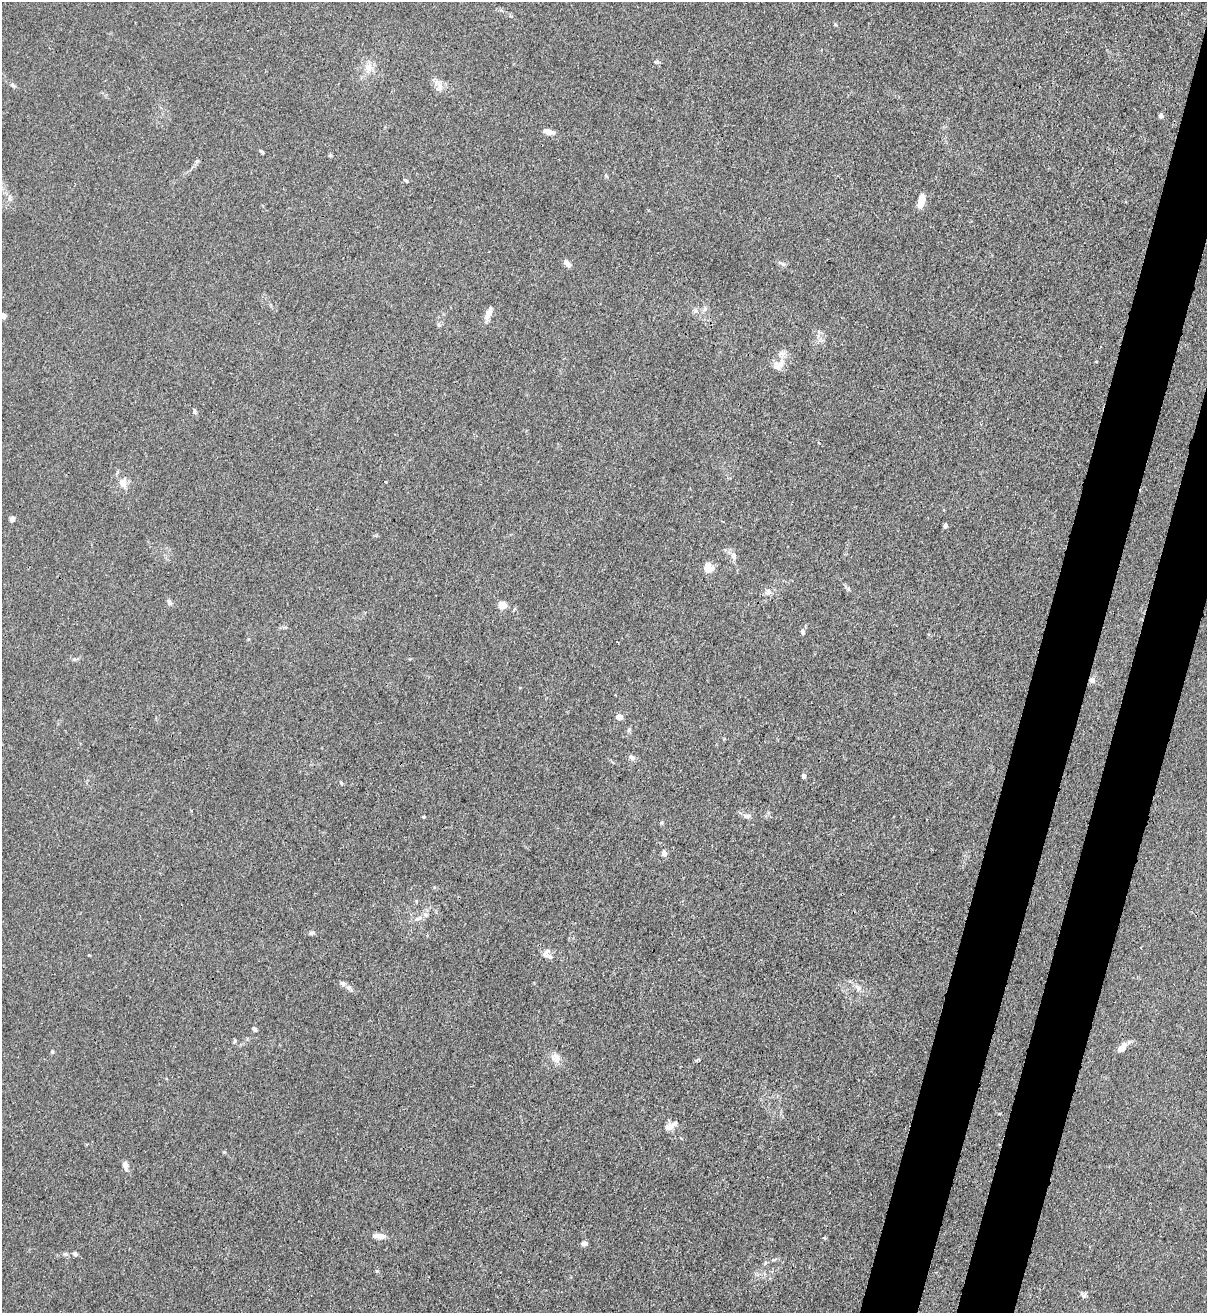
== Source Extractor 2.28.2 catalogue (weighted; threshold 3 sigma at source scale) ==
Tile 10 of 4 x 4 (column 2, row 3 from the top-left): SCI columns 1429-2633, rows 1346-2656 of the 5387 x 5310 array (HDU 1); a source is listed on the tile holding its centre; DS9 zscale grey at full resolution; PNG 1209 x 1315 px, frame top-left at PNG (2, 2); no overlay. Shown black and unused: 7% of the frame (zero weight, under 3 of 4 exposures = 7% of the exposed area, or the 3 px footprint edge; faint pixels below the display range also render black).
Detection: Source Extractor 2.28.2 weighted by HDU 2 'WHT'; one run over the whole footprint, this tile lists its part. Background 0.0294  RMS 0.0029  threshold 0.0133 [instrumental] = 3 sigma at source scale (4.5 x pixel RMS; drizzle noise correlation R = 1.50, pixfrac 1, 0.05/0.05 arcsec/px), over >= 5 px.
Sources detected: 55; all 55 listed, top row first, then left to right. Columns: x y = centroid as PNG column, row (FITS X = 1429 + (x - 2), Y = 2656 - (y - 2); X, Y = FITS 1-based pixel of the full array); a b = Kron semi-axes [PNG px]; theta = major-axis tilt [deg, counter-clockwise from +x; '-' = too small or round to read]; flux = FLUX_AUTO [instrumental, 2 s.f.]
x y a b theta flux
368 67 14 11 -83 3
12 85 6 5 - 0.54
439 87 12 8 66 1.8
1161 116 5 5 - 0.82
549 132 11 6 -14 2.1
262 152 6 3 -51 0.43
330 155 5 4 - 0.38
197 161 6 6 - 0.57
406 180 7 3 -9 0.42
9 198 8 5 85 0.87
921 201 14 6 78 3.8
567 263 10 6 -41 1.5
781 263 11 4 -24 0.71
695 311 6 5 - 0.64
489 313 16 7 68 2.4
3 316 5 4 - 1.6
777 367 13 11 -62 2.4
195 411 7 4 -67 0.54
385 482 3 3 - 0.69
123 483 7 6 - 3.1
12 519 4 4 - 2.3
945 526 5 4 - 0.76
733 556 11 7 -82 1.4
708 567 11 9 -76 3.1
848 589 6 4 -89 0.43
768 592 12 5 85 1
169 602 8 6 -63 0.86
502 605 5 5 - 8.9
802 632 7 5 -80 0.69
74 659 6 5 - 0.51
1092 680 9 7 -2 1.1
619 717 5 4 - 3.3
629 730 7 4 71 0.5
632 757 8 7 - 1
804 776 5 4 - 0.78
341 783 5 4 - 0.4
747 816 11 6 -1 1.1
424 817 4 3 - 0.37
664 853 8 6 -79 1.2
419 918 11 5 19 1.3
312 933 8 5 8 0.66
548 956 16 6 -18 1.7
343 983 8 6 -24 1
858 988 10 8 -56 1.6
254 1029 6 4 -47 0.72
235 1041 6 4 86 0.41
1122 1047 12 7 49 2.9
52 1052 5 4 - 0.35
556 1058 14 11 -64 2.3
670 1127 13 9 25 2.1
125 1165 9 5 -79 1.9
379 1236 14 6 -4 2.2
584 1243 6 5 - 1.2
65 1254 6 5 - 0.57
75 1254 6 5 - 0.7
Overlapping masked pixels (flux is a lower limit): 1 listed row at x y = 1092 680
Isophote crosses this tile's border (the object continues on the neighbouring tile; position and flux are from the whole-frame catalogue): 1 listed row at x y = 3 316
Unlisted compact peaks at least as high as the median listed source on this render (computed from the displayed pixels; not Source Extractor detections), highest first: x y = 657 62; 224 1152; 1084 1296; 661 823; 377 1271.